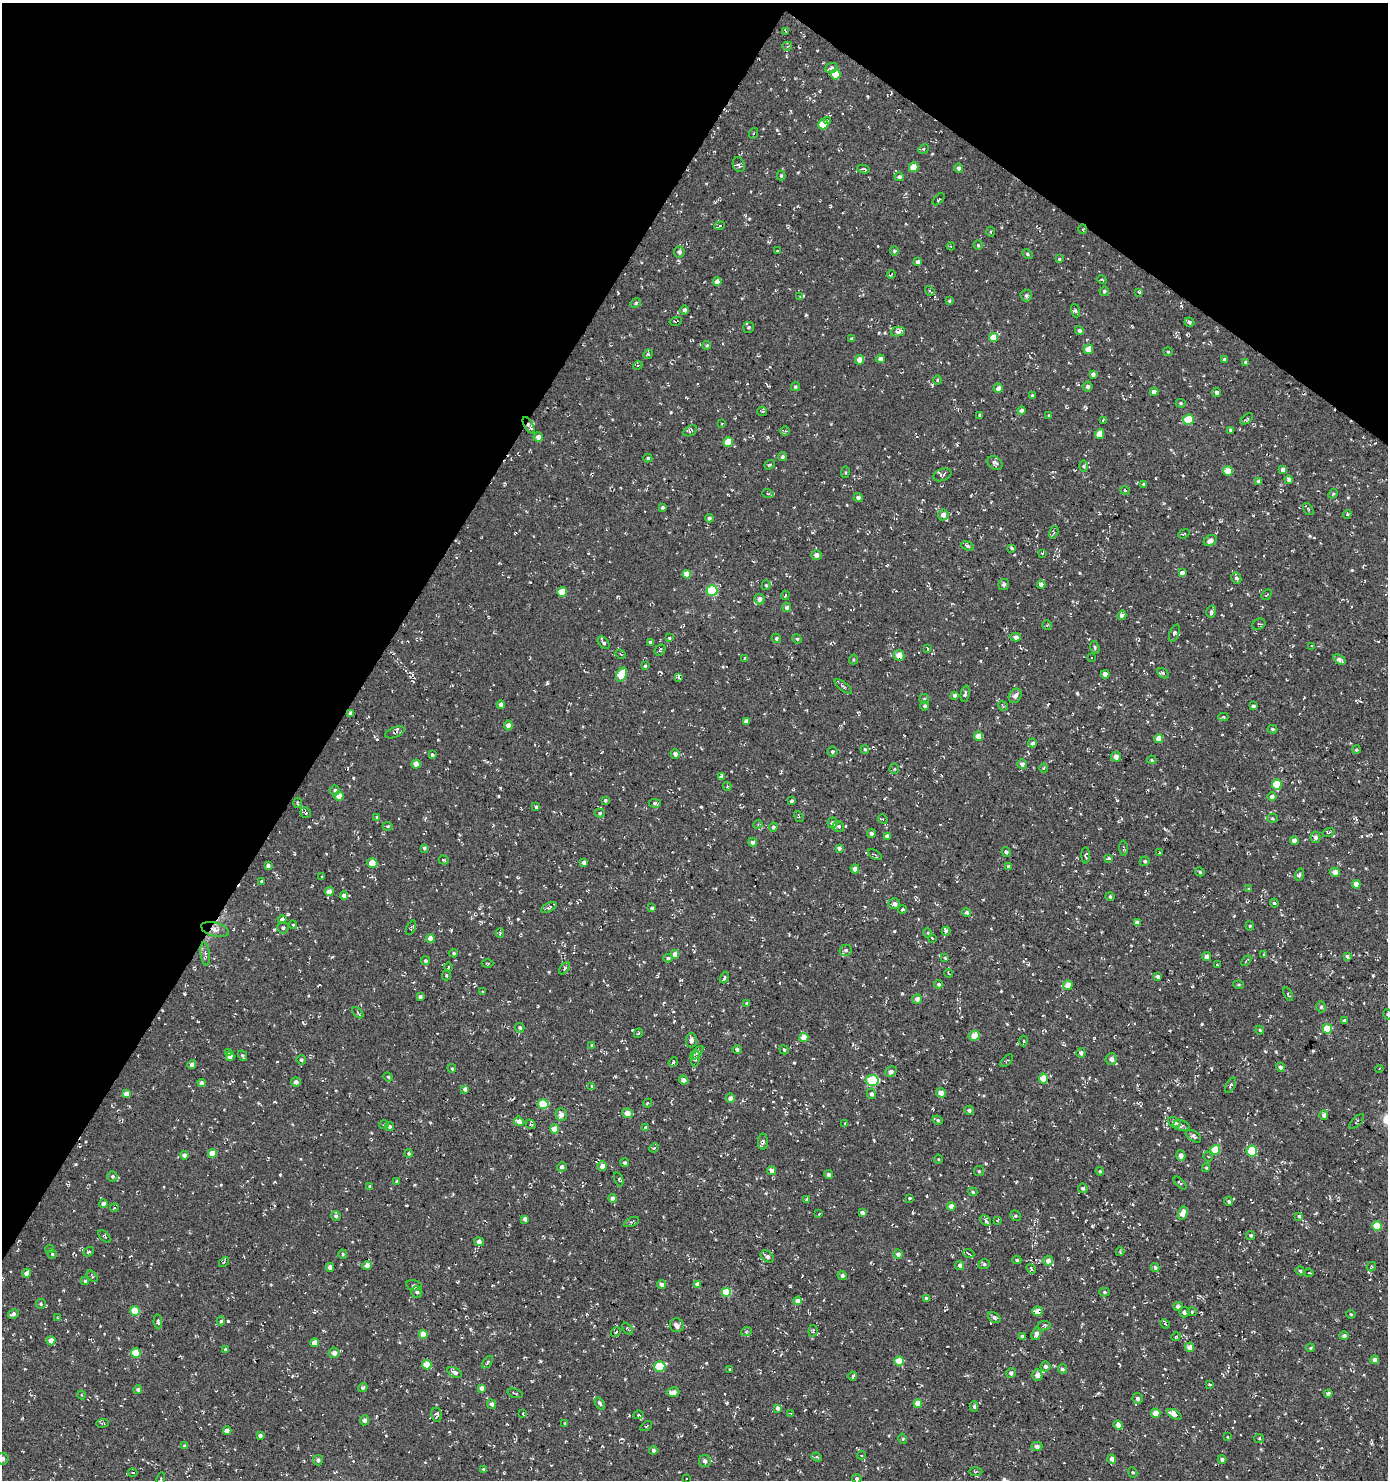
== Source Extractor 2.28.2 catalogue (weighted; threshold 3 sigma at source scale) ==
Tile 2 of 4 x 4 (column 2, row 1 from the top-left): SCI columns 1635-3020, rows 4435-5912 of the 5972 x 5915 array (HDU 1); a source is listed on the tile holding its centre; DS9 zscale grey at full resolution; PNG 1390 x 1482 px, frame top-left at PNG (2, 3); each listed source drawn as its Kron ellipse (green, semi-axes under 4 px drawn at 4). Shown black and unused: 31% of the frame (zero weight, under 3 of 4 exposures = <1% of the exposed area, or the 3 px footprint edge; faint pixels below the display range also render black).
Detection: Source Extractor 2.28.2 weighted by HDU 2 'WHT'; one run over the whole footprint, this tile lists its part. Background 0.0031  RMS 0.0053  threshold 0.024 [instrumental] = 3 sigma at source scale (4.5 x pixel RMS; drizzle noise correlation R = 1.50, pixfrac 1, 0.0396/0.0396 arcsec/px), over >= 5 px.
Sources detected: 708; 23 cosmic-ray / hot-pixel residue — neither listed nor drawn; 2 inside a brighter listed object's ellipse — not listed separately; of the other 683, all 500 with FLUX_AUTO >= 0.531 (the completeness limit of this list) listed and drawn (183 fainter detections not listed), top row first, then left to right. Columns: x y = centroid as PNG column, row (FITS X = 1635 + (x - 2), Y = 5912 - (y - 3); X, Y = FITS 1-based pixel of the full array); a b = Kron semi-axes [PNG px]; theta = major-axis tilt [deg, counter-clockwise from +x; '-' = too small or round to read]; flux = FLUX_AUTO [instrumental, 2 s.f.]
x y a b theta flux
786 31 3 2 - 0.63
787 46 5 4 - 0.76
831 68 6 4 21 1.5
836 74 5 4 - 11
827 120 3 3 - 0.63
823 124 5 5 - 13
754 133 5 3 - 0.57
923 149 5 4 - 0.88
739 165 7 6 - 1.2
914 167 5 4 - 7.8
959 168 4 4 - 1.4
863 169 6 3 -12 1.2
781 176 5 4 - 0.71
899 177 4 4 - 1.4
939 199 7 3 46 0.59
720 226 5 4 - 0.75
1082 229 5 3 - 0.62
991 232 5 3 - 0.55
978 245 4 4 - 0.65
951 246 4 4 - 0.61
777 251 3 2 - 0.68
894 251 4 4 - 0.88
679 252 5 5 - 1.6
1027 254 5 4 - 0.75
1059 259 3 3 - 0.56
918 262 4 3 - 1.4
891 275 4 2 - 0.55
1102 279 5 3 - 0.63
717 282 4 4 - 3.6
930 291 5 3 - 0.56
1104 291 5 4 - 0.98
1139 292 4 3 - 0.7
1026 295 6 5 - 1.1
800 296 4 4 - 0.54
949 301 4 3 - 0.7
636 303 5 4 - 0.87
684 310 4 4 - 1.4
1075 311 7 3 -71 0.86
676 321 6 3 14 0.56
1189 322 5 4 - 0.98
748 327 5 5 - 0.89
1079 331 4 4 - 1.1
898 332 7 4 10 2.4
993 338 4 4 - 7.3
852 339 3 2 - 0.54
707 345 4 4 - 0.74
1088 349 5 4 - 5
1168 352 4 4 - 0.59
648 354 5 4 - 0.76
880 359 4 4 - 2.7
859 360 5 4 - 3.7
1224 360 4 3 - 1.2
1245 362 4 4 - 0.92
638 365 4 3 - 0.55
1093 374 4 4 - 1.5
937 380 5 3 - 0.55
1088 386 5 5 - 1.4
795 387 5 4 - 0.96
998 388 5 4 - 2.3
1154 392 4 4 - 2.2
1216 392 4 4 - 1.2
1032 395 3 3 - 0.63
1181 403 5 4 - 0.71
762 411 5 4 - 0.81
1022 411 4 4 - 2.4
980 415 3 3 - 0.87
1049 416 4 3 - 0.64
1247 419 7 3 39 0.81
1103 420 3 2 - 0.54
1188 420 5 5 - 17
722 423 3 2 - 0.54
529 425 9 4 -60 1.6
1231 430 3 3 - 0.97
690 431 7 5 29 1.1
785 431 5 5 - 0.62
1100 434 5 4 - 5.6
538 437 4 4 - 2.6
728 442 5 4 - 8.7
782 457 5 4 - 0.85
648 458 4 4 - 0.8
995 463 8 6 -41 1.7
770 465 6 3 36 0.74
1084 466 6 4 -90 0.79
1283 470 4 4 - 2.1
1228 471 5 4 - 7.8
845 472 6 3 82 0.61
942 475 9 6 22 1.3
1289 480 4 4 - 1.6
1258 482 4 3 - 1.3
1144 484 3 3 - 0.99
1125 490 5 3 - 0.63
768 494 6 3 -19 0.56
1333 494 5 4 - 0.63
858 497 4 4 - 1.6
662 507 3 3 - 1
1308 509 7 3 -54 0.73
1347 514 4 4 - 0.61
943 515 5 5 - 3.1
709 518 4 4 - 1.2
1054 532 6 4 73 0.81
1184 534 6 3 23 0.64
1210 540 7 5 28 2.7
968 546 6 4 -19 1.1
1012 549 3 3 - 1
1042 553 3 3 - 0.56
816 555 5 5 - 2.3
1182 573 4 4 - 2.3
687 574 4 4 - 7.3
1236 578 5 4 - 1.2
1041 584 4 4 - 2.3
766 585 5 4 - 0.65
1004 585 5 5 - 1.2
712 590 5 5 - 31
562 592 5 4 - 10
1267 594 6 3 45 0.57
785 595 5 3 - 0.61
759 599 5 5 - 2.4
787 607 5 4 - 1.7
1211 612 6 4 74 1.2
1122 615 5 4 - 2
1259 624 7 5 30 0.79
1047 625 5 4 - 0.62
1174 633 9 4 68 0.98
1016 637 5 4 - 2
669 638 4 3 - 0.66
776 638 5 4 - 0.96
797 639 5 4 - 0.74
650 642 4 3 - 1.1
604 643 7 4 -48 1.3
1312 646 3 2 - 0.58
1095 647 6 4 -72 1
928 649 3 2 - 0.53
660 650 6 5 - 0.71
621 654 5 4 - 0.66
899 655 5 5 - 6.3
1091 657 3 3 - 1.7
744 658 3 2 - 0.67
853 659 5 3 - 0.57
1339 660 7 4 -36 2.5
645 666 3 3 - 0.57
1163 673 6 4 -34 0.81
1105 674 4 3 - 6.2
622 675 7 5 63 13
678 677 3 3 - 5.3
843 687 10 3 -38 1
965 694 8 4 79 1.2
955 696 4 3 - 1.4
1015 696 8 6 56 2.2
924 699 5 4 - 0.68
501 705 4 4 - 2.2
925 706 4 4 - 1.3
1003 706 5 3 - 0.54
1253 706 4 3 - 1.1
351 713 4 3 - 1.8
1223 717 5 4 - 0.79
746 721 4 4 - 2.4
508 725 5 4 - 2.8
1272 729 5 3 - 0.76
395 732 10 5 22 1.4
978 736 4 4 - 5.5
1159 738 4 4 - 5.3
1032 743 4 4 - 1.7
865 749 4 3 - 0.73
1357 749 4 4 - 0.76
832 752 5 5 - 1.1
675 754 5 4 - 1.9
432 755 4 3 - 0.95
1116 757 5 5 - 3.4
1152 760 4 4 - 0.68
416 764 4 4 - 4.1
1022 764 5 5 - 1.9
1044 768 4 4 - 0.54
894 769 5 5 - 0.73
721 776 4 3 - 4.3
1277 784 5 5 - 13
727 786 4 3 - 0.58
335 790 5 5 - 0.92
339 796 4 4 - 4.4
1272 796 4 4 - 1.9
605 800 3 3 - 0.9
791 801 3 3 - 1
297 803 5 3 - 0.56
655 803 6 4 -2 0.85
536 807 4 3 - 0.88
306 813 5 5 - 1.1
600 813 5 4 - 0.69
377 817 4 4 - 0.96
799 817 6 3 -59 0.65
1272 818 5 4 - 0.84
883 819 5 4 - 0.71
833 823 5 4 - 1.5
758 824 5 4 - 0.63
388 826 5 3 - 0.61
838 826 6 5 - 1.2
773 827 4 4 - 1.2
1329 832 6 3 20 0.61
871 834 4 4 - 1.8
887 836 4 4 - 1.5
1315 837 5 5 - 1.6
1294 841 4 4 - 2.8
753 842 4 4 - 1.6
424 848 4 3 - 0.89
839 848 4 4 - 1.3
1123 848 8 3 -87 0.76
1006 852 5 4 - 1.2
1159 853 3 3 - 0.63
875 855 7 3 -32 0.67
1086 855 8 4 90 0.97
1108 858 3 3 - 4.2
444 860 5 3 - 0.64
1145 861 5 4 - 1
584 862 4 3 - 1.9
372 863 5 5 - 6.5
268 866 4 4 - 1.3
1008 866 4 4 - 0.69
855 869 4 4 - 2.6
1200 872 5 4 - 0.75
1335 872 5 4 - 4.1
1299 875 6 3 70 0.95
322 877 4 2 - 0.68
262 881 4 3 - 0.64
1356 884 4 4 - 3.9
1249 889 4 4 - 0.61
329 892 4 4 - 5
344 896 4 4 - 2.5
1110 896 4 4 - 0.7
1274 903 4 3 - 0.85
894 904 6 5 - 2.1
549 907 8 4 28 1
652 908 4 3 - 1.2
902 909 4 3 - 0.65
967 912 5 4 - 1.3
282 920 4 4 - 1.9
1137 923 4 4 - 2.9
293 925 4 4 - 0.55
1250 926 4 4 - 0.56
283 928 6 5 - 1.1
411 928 8 3 64 0.66
215 929 14 7 -16 2.9
946 931 4 3 - 1.3
500 933 4 4 - 0.78
928 933 5 3 - 0.58
430 938 4 4 - 3.2
932 938 3 3 - 0.56
846 950 6 5 - 1.1
454 953 4 3 - 0.71
205 954 11 4 -82 1.5
675 954 4 4 - 4.1
1263 954 3 3 - 0.59
1347 956 4 3 - 1.1
1207 957 4 4 - 2.7
668 958 4 4 - 0.97
945 958 4 4 - 0.55
425 961 4 4 - 1.2
1246 961 6 2 47 0.56
487 963 6 3 0 0.56
1218 965 3 2 - 0.96
448 967 4 3 - 0.56
565 968 7 4 50 0.82
949 973 5 2 - 0.6
446 975 5 4 - 0.65
1158 977 4 3 - 1.6
724 978 6 2 68 0.91
938 984 4 4 - 0.87
1068 985 5 4 - 5.1
1239 985 5 3 - 0.62
482 992 3 2 - 0.64
1288 994 7 3 -61 0.62
420 997 4 3 - 1.3
917 999 5 4 - 2.2
746 1003 4 3 - 0.59
1321 1007 5 4 - 0.87
358 1013 7 3 -45 0.61
1387 1014 5 3 - 0.53
1345 1021 3 3 - 1.1
520 1028 5 4 - 0.9
1327 1029 5 4 - 18
1260 1030 4 3 - 0.54
638 1033 5 3 - 0.55
974 1036 6 5 - 6.2
804 1037 4 4 - 6.8
691 1040 7 5 88 2.3
1023 1041 5 3 - 0.77
592 1045 3 3 - 0.59
737 1049 4 4 - 1.1
784 1050 5 3 - 0.55
228 1052 4 3 - 0.81
697 1053 8 4 46 1.3
1081 1053 5 4 - 1.6
230 1056 4 4 - 3.3
243 1056 5 3 - 0.83
696 1059 8 4 81 0.97
1111 1059 6 5 - 2
301 1060 5 4 - 1.1
1007 1061 8 2 45 0.6
673 1062 5 4 - 0.7
192 1065 4 4 - 2.2
1280 1067 4 4 - 1.7
452 1068 4 3 - 0.6
1379 1069 4 3 - 0.66
891 1072 6 5 - 1.7
388 1077 5 4 - 0.63
1043 1079 5 4 - 9.8
683 1080 5 4 - 2.2
872 1080 6 5 - 21
296 1082 5 5 - 1.7
201 1083 4 3 - 1.6
1230 1085 8 4 62 0.99
592 1086 4 3 - 0.96
465 1089 4 4 - 1.8
941 1093 5 4 - 3.6
126 1094 4 4 - 3.4
871 1094 5 4 - 1.6
730 1098 4 4 - 2.6
647 1103 4 3 - 0.58
543 1104 5 5 - 18
969 1110 5 4 - 1.3
627 1113 5 4 - 5
561 1114 6 5 - 3.1
1324 1115 5 4 - 1.4
938 1120 5 4 - 0.71
519 1121 5 4 - 2.8
1174 1122 6 5 - 2.4
1356 1122 10 3 46 0.68
530 1124 5 4 - 0.76
845 1124 3 3 - 0.55
384 1125 4 4 - 0.58
1181 1126 8 5 -12 1.5
389 1127 4 4 - 1.4
645 1127 4 3 - 0.58
555 1129 5 4 - 7
1194 1136 8 5 -34 1.4
763 1142 8 5 88 1.4
654 1148 5 3 - 0.56
1215 1150 5 5 - 10
1252 1151 5 5 - 20
409 1153 4 3 - 1.1
212 1154 4 4 - 6.8
184 1155 4 4 - 1.9
1181 1155 5 4 - 2.5
1208 1156 5 4 - 0.74
938 1159 4 4 - 0.55
625 1163 4 4 - 0.92
602 1166 5 4 - 3
562 1167 5 4 - 1.8
1206 1168 4 4 - 0.61
772 1171 4 4 - 2.4
979 1171 5 5 - 0.85
1100 1171 4 4 - 0.61
829 1175 4 4 - 1.2
112 1176 5 5 - 0.94
619 1179 7 3 -70 0.8
397 1181 4 3 - 0.77
1180 1183 8 3 -45 1
370 1186 4 4 - 0.57
1083 1188 5 4 - 1.1
973 1192 5 3 - 0.71
613 1198 4 4 - 2.9
910 1198 3 3 - 1.1
807 1200 4 3 - 1.4
1229 1201 5 4 - 0.73
103 1204 4 4 - 1.7
951 1206 4 4 - 3.4
114 1208 4 3 - 0.58
862 1213 4 4 - 1.5
1183 1213 7 4 75 4.3
819 1214 3 2 - 0.54
336 1216 5 4 - 1.1
1015 1216 6 5 - 0.84
1299 1216 4 4 - 0.77
525 1219 4 4 - 1.8
986 1220 6 4 -45 1.4
997 1221 4 3 - 0.54
631 1222 8 3 25 0.71
1377 1226 5 5 - 11
1251 1235 4 4 - 0.73
105 1236 8 3 -44 0.61
479 1242 5 4 - 2.3
50 1249 4 4 - 0.57
89 1252 6 4 37 0.89
1120 1252 4 3 - 0.55
52 1254 4 4 - 0.67
343 1254 5 4 - 0.76
898 1254 4 4 - 2
969 1254 5 3 - 0.62
767 1256 7 5 -37 2.2
1017 1260 4 4 - 0.89
1048 1261 5 4 - 3.2
224 1262 6 4 47 0.69
984 1264 6 5 - 0.92
367 1265 5 4 - 3
960 1265 4 4 - 1.9
330 1267 4 4 - 2.1
1371 1267 5 4 - 0.86
1155 1268 4 4 - 1.1
1031 1269 5 3 - 0.99
1300 1271 4 4 - 0.89
27 1273 4 4 - 2.9
1309 1273 4 3 - 0.6
92 1276 7 3 -47 0.65
842 1276 5 4 - 1.3
85 1281 4 4 - 0.7
661 1284 4 4 - 2.3
697 1284 4 4 - 1.8
414 1285 8 5 -12 0.92
417 1292 6 5 - 1.2
727 1292 5 5 - 15
1104 1292 5 4 - 0.94
926 1298 4 4 - 0.99
798 1301 4 4 - 4
41 1304 5 5 - 0.85
1178 1306 5 4 - 1.5
135 1311 5 5 - 13
1038 1311 5 4 - 4.6
1184 1312 5 5 - 1.5
1192 1312 4 4 - 0.59
13 1314 5 4 - 1.7
1351 1314 4 4 - 0.55
994 1317 7 5 -35 1.4
57 1318 4 4 - 0.56
221 1321 4 4 - 1
158 1322 7 4 -84 1.1
1165 1324 5 3 - 0.55
677 1325 7 7 - 2.7
1044 1326 7 4 9 0.95
627 1329 7 3 -49 0.58
813 1331 6 4 84 0.83
616 1332 5 3 - 1.1
746 1332 5 3 - 0.66
423 1334 4 4 - 7
1036 1334 6 4 71 2.2
1022 1336 4 3 - 1.3
1344 1336 4 4 - 1.1
1176 1337 5 4 - 0.63
51 1341 5 4 - 4
315 1343 4 4 - 4.9
1189 1347 5 4 - 3.6
1310 1348 4 4 - 0.56
225 1349 4 3 - 0.86
136 1353 5 4 - 11
334 1353 5 5 - 2.7
1375 1360 4 4 - 2
899 1361 4 4 - 8.2
487 1362 7 4 53 1.1
427 1365 5 4 - 7.8
1045 1366 5 5 - 1.4
660 1367 5 5 - 20
730 1369 3 3 - 0.55
1062 1369 5 4 - 1.4
455 1372 8 4 -26 2
1011 1373 5 5 - 1.5
1037 1375 6 5 - 3.1
853 1376 4 3 - 0.84
1210 1385 3 3 - 0.81
363 1387 5 4 - 0.84
482 1388 4 4 - 2.4
138 1389 4 4 - 1.1
673 1392 6 4 16 3.4
515 1393 8 2 -16 0.61
1328 1393 4 4 - 1.9
82 1395 4 3 - 0.54
1137 1399 5 5 - 1.9
600 1403 7 4 -58 1.7
918 1403 4 4 - 7.2
492 1404 5 4 - 1.7
974 1407 5 4 - 0.99
777 1408 3 3 - 7.9
523 1413 3 2 - 0.74
791 1413 3 3 - 0.53
1156 1413 5 5 - 4.6
1174 1414 8 4 -30 4.4
437 1415 7 5 -79 1.5
638 1415 5 4 - 0.59
364 1420 5 5 - 1.7
102 1423 6 2 4 0.56
565 1423 3 3 - 0.69
1118 1425 5 4 - 3.7
646 1426 6 3 33 0.72
227 1431 4 4 - 2.4
260 1436 4 3 - 1.4
1227 1436 3 2 - 0.63
1259 1438 5 4 - 0.58
903 1439 5 3 - 0.57
185 1446 4 4 - 1.2
1037 1446 6 4 1 2
653 1450 4 4 - 1.4
861 1455 4 3 - 0.6
817 1457 5 4 - 0.74
3 1459 6 6 - 1.9
1112 1459 5 4 - 2.2
1222 1459 4 4 - 1.4
318 1460 5 5 - 1.4
705 1461 6 6 - 2
484 1469 3 3 - 0.71
975 1471 7 3 -1 0.68
1133 1472 5 4 - 0.71
133 1473 5 3 - 0.73
161 1479 7 3 81 0.68
686 1479 3 2 - 0.56
857 1479 5 4 - 0.97
Overlapping masked pixels (flux is a lower limit): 6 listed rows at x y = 1082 229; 529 425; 899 655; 351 713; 215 929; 1038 1311
Isophote crosses this tile's border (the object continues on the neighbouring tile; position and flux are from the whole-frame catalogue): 2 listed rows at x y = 1387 1014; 3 1459